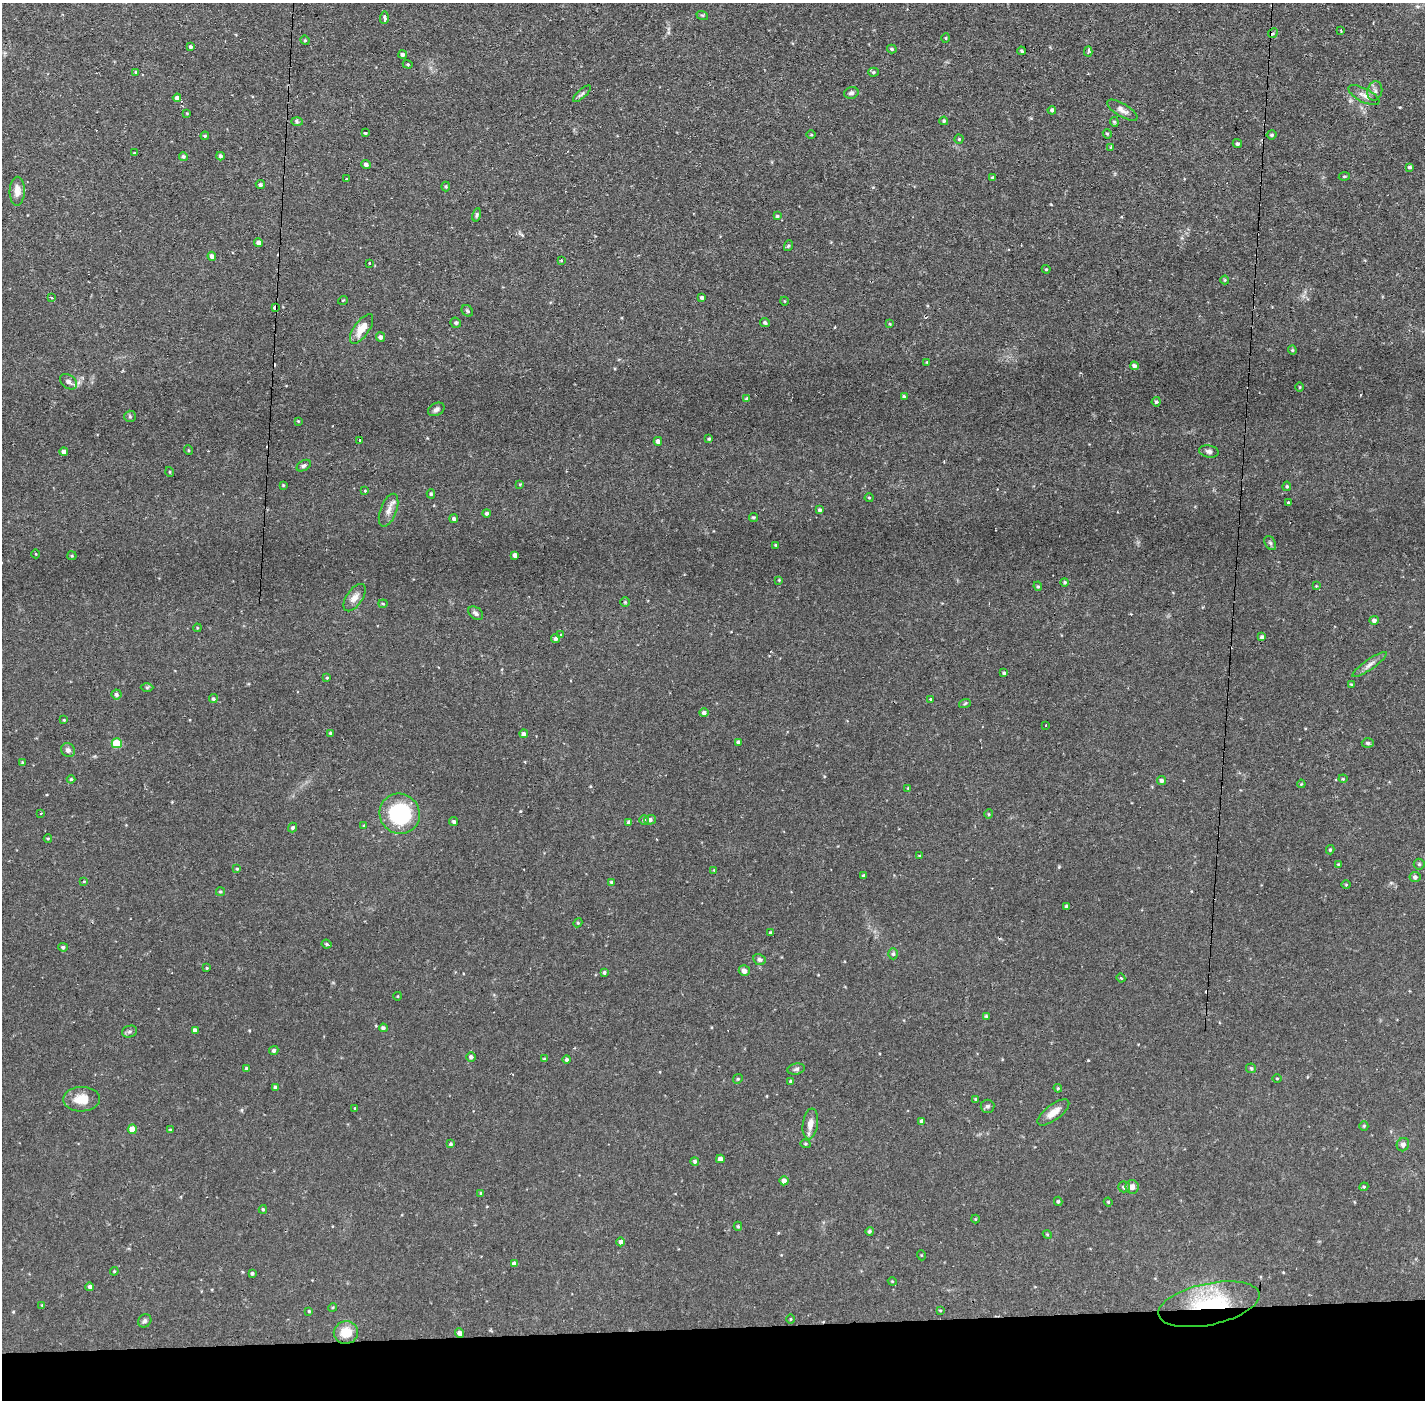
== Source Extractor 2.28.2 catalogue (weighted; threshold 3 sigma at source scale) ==
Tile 8 of 3 x 3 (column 2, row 3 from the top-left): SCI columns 1424-2846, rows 53-1450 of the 4269 x 4299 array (HDU 1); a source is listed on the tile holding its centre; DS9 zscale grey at full resolution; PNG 1427 x 1402 px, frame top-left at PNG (2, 3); each listed source drawn as its Kron ellipse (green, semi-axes under 4 px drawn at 4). Shown black and unused: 5% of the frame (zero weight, under 2 of 3 exposures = <1% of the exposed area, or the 3 px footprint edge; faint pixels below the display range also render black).
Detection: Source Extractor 2.28.2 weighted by HDU 2 'WHT'; one run over the whole footprint, this tile lists its part. Background 0.0754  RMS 0.0063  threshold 0.0282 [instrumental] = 3 sigma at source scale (4.5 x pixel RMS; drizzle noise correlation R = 1.50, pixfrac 1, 0.05/0.05 arcsec/px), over >= 5 px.
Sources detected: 237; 6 cosmic-ray / hot-pixel residue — neither listed nor drawn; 1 inside a brighter listed object's ellipse — not listed separately; the other 230 listed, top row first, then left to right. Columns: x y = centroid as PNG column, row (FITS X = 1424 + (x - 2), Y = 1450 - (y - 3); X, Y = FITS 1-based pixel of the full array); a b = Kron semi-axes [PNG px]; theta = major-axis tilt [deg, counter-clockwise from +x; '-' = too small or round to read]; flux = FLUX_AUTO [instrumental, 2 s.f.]
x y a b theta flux
702 15 6 3 -17 0.76
384 18 6 3 88 7.9
1341 30 4 3 - 0.68
1273 33 5 4 - 0.88
946 38 5 3 - 0.58
305 40 5 4 - 0.81
191 47 4 3 - 1.1
892 49 5 4 - 0.85
1021 51 4 3 - 0.91
1088 51 5 3 - 1.3
403 55 4 4 - 1.7
408 64 5 4 - 0.71
136 72 4 4 - 0.78
873 72 5 4 - 0.75
1375 91 10 7 75 2.4
851 93 7 5 15 1.6
582 94 11 4 42 1.4
1364 95 17 7 -27 3.9
177 98 4 4 - 2
1052 110 4 4 - 1.3
1122 110 17 6 -31 3.3
187 113 3 3 - 0.46
297 121 6 4 -2 1
944 121 4 4 - 0.9
1114 122 5 4 - 0.84
365 132 3 3 - 9.3
811 134 4 3 - 0.61
1107 134 5 4 - 0.74
1272 135 5 4 - 1.1
205 136 4 4 - 0.72
959 139 4 4 - 0.65
1237 144 5 4 - 1.3
1111 147 4 3 - 0.55
134 153 3 3 - 0.51
183 156 4 4 - 0.99
220 156 4 4 - 1.3
366 164 4 4 - 2
1410 167 4 3 - 1.2
1344 176 5 4 - 0.77
993 178 3 3 - 1.1
347 179 3 2 - 1
260 185 4 4 - 1.3
446 187 5 4 - 0.73
17 191 14 7 89 5.1
477 215 7 4 78 1.1
777 216 4 3 - 0.82
259 243 4 4 - 2.6
788 246 5 3 - 0.79
212 256 4 4 - 2.2
561 260 3 3 - 1.1
370 263 3 2 - 0.76
1046 269 4 4 - 0.67
1225 280 4 4 - 0.61
702 297 3 3 - 1.3
51 298 3 3 - 2.4
343 300 5 3 - 0.5
784 301 4 3 - 0.43
275 307 4 3 - 8.9
467 311 6 5 - 0.93
456 323 5 5 - 1.2
765 323 5 4 - 1.1
890 324 4 3 - 0.51
362 329 17 7 55 8.7
380 337 4 4 - 2
1292 350 4 4 - 0.74
927 362 3 3 - 0.45
1134 366 4 4 - 1.9
68 382 9 6 -36 2.6
1300 387 4 3 - 0.5
904 397 4 3 - 1.5
747 399 4 4 - 1.3
1156 402 5 4 - 1
436 409 9 6 27 1.8
130 416 6 5 - 1
298 421 3 3 - 0.48
709 439 3 3 - 0.86
359 440 3 2 - 1.1
658 441 4 4 - 2.5
188 450 5 3 - 0.52
1209 451 10 6 -11 2.1
64 452 4 4 - 2.4
304 466 8 5 31 1.3
170 472 5 3 - 0.56
520 484 4 3 - 0.51
283 485 3 3 - 0.53
1287 486 5 4 - 0.89
365 490 3 3 - 0.62
431 494 4 4 - 0.84
869 498 4 4 - 0.62
1288 502 3 3 - 0.73
388 510 17 8 69 4.6
820 510 3 3 - 1.2
487 513 4 4 - 1.3
753 517 4 4 - 0.88
454 519 4 4 - 1.4
1270 543 7 5 -60 1.4
776 545 3 3 - 0.61
36 554 4 3 - 0.44
515 555 4 4 - 2.2
72 556 4 4 - 0.67
779 580 4 3 - 0.49
1065 582 4 4 - 0.82
1038 586 5 4 - 0.78
1316 586 3 3 - 0.5
355 598 15 8 56 4.5
625 602 4 4 - 0.72
383 604 4 4 - 0.81
476 613 8 5 -38 1.8
1374 620 4 4 - 1.7
197 628 4 3 - 0.52
560 635 3 3 - 0.95
1262 637 4 4 - 1.5
556 639 4 4 - 1.6
1370 664 20 5 35 3.3
1004 673 3 3 - 1.1
327 678 4 4 - 0.57
1351 684 4 3 - 0.58
147 687 6 4 1 0.94
116 694 5 5 - 1.7
213 699 4 4 - 0.94
930 699 3 3 - 1.3
965 703 6 3 20 0.72
704 713 4 4 - 1.9
64 720 4 3 - 0.59
1046 726 3 3 - 1.1
331 733 4 4 - 1.1
524 734 4 4 - 2
738 742 4 4 - 1.5
117 743 5 5 - 19
1368 743 6 4 -2 1.3
68 750 7 6 - 2.1
23 763 4 4 - 0.94
71 779 4 4 - 0.78
1343 779 4 4 - 0.58
1162 781 4 4 - 1.9
1301 784 4 3 - 0.51
908 788 4 4 - 0.49
41 813 3 3 - 0.69
400 814 20 20 - 54
989 814 5 4 - 0.71
644 820 5 4 - 1.2
650 820 5 5 - 2
454 822 5 4 - 1.4
629 822 4 4 - 1.7
364 825 4 3 - 0.59
292 828 5 4 - 0.85
48 838 4 3 - 0.5
1330 850 4 3 - 0.82
920 856 3 2 - 0.51
1338 864 4 3 - 0.51
1419 864 5 5 - 0.92
237 869 4 4 - 0.65
714 870 3 3 - 0.44
864 876 3 3 - 0.9
1415 877 5 5 - 1.8
83 882 3 3 - 1.5
611 882 4 3 - 0.77
1346 885 5 3 - 0.5
220 891 4 4 - 0.84
1067 906 4 3 - 1.5
578 923 4 4 - 0.72
771 933 3 3 - 1.1
327 944 5 3 - 1
63 947 4 4 - 1.1
893 954 5 4 - 1.1
759 960 6 5 - 1.5
207 968 4 3 - 0.51
744 971 5 5 - 2.9
604 972 3 3 - 1.2
1121 978 4 3 - 0.79
398 996 4 3 - 0.43
986 1016 4 3 - 0.94
383 1028 4 4 - 1.5
195 1030 4 4 - 1.9
130 1031 7 5 18 1.3
274 1050 5 4 - 1.1
471 1057 5 4 - 1.5
544 1059 4 4 - 0.72
567 1060 4 4 - 1.3
246 1068 4 3 - 0.96
1251 1068 5 4 - 0.79
796 1069 9 5 9 1.5
1277 1078 4 3 - 0.56
738 1079 5 4 - 0.78
791 1081 4 3 - 0.93
275 1087 4 4 - 0.86
1058 1088 4 4 - 0.7
82 1099 18 12 1 10
976 1099 4 3 - 0.69
987 1106 7 6 - 1.5
355 1108 3 3 - 0.49
1053 1112 19 7 37 6
922 1121 4 4 - 1.9
810 1124 15 7 82 5
1364 1126 5 4 - 0.64
132 1129 4 4 - 8.6
170 1130 4 3 - 0.71
451 1144 4 3 - 0.96
805 1144 5 4 - 0.68
1403 1145 7 6 - 2
720 1159 4 4 - 3
695 1161 4 4 - 1.3
784 1181 4 4 - 3.8
1124 1187 6 5 - 1.6
1132 1187 7 6 - 3.2
1364 1187 4 4 - 0.72
481 1193 4 4 - 0.69
1058 1201 4 4 - 0.88
1108 1202 4 4 - 0.61
263 1209 4 4 - 0.85
975 1219 4 4 - 0.59
738 1226 4 4 - 0.74
870 1231 4 4 - 1
1047 1234 4 3 - 0.57
621 1242 4 4 - 1.9
921 1255 5 3 - 0.52
514 1264 4 4 - 2.2
114 1271 4 4 - 0.63
252 1273 3 3 - 1
892 1281 4 3 - 0.48
90 1287 4 4 - 1.5
1209 1304 51 20 12 51
42 1305 4 4 - 0.59
333 1307 4 3 - 0.62
940 1310 4 3 - 0.65
309 1311 3 3 - 0.59
791 1319 4 3 - 0.55
145 1321 7 6 - 1.5
346 1333 12 11 - 11
459 1333 5 4 - 2.4
Overlapping masked pixels (flux is a lower limit): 3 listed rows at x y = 275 307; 1209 1304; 459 1333